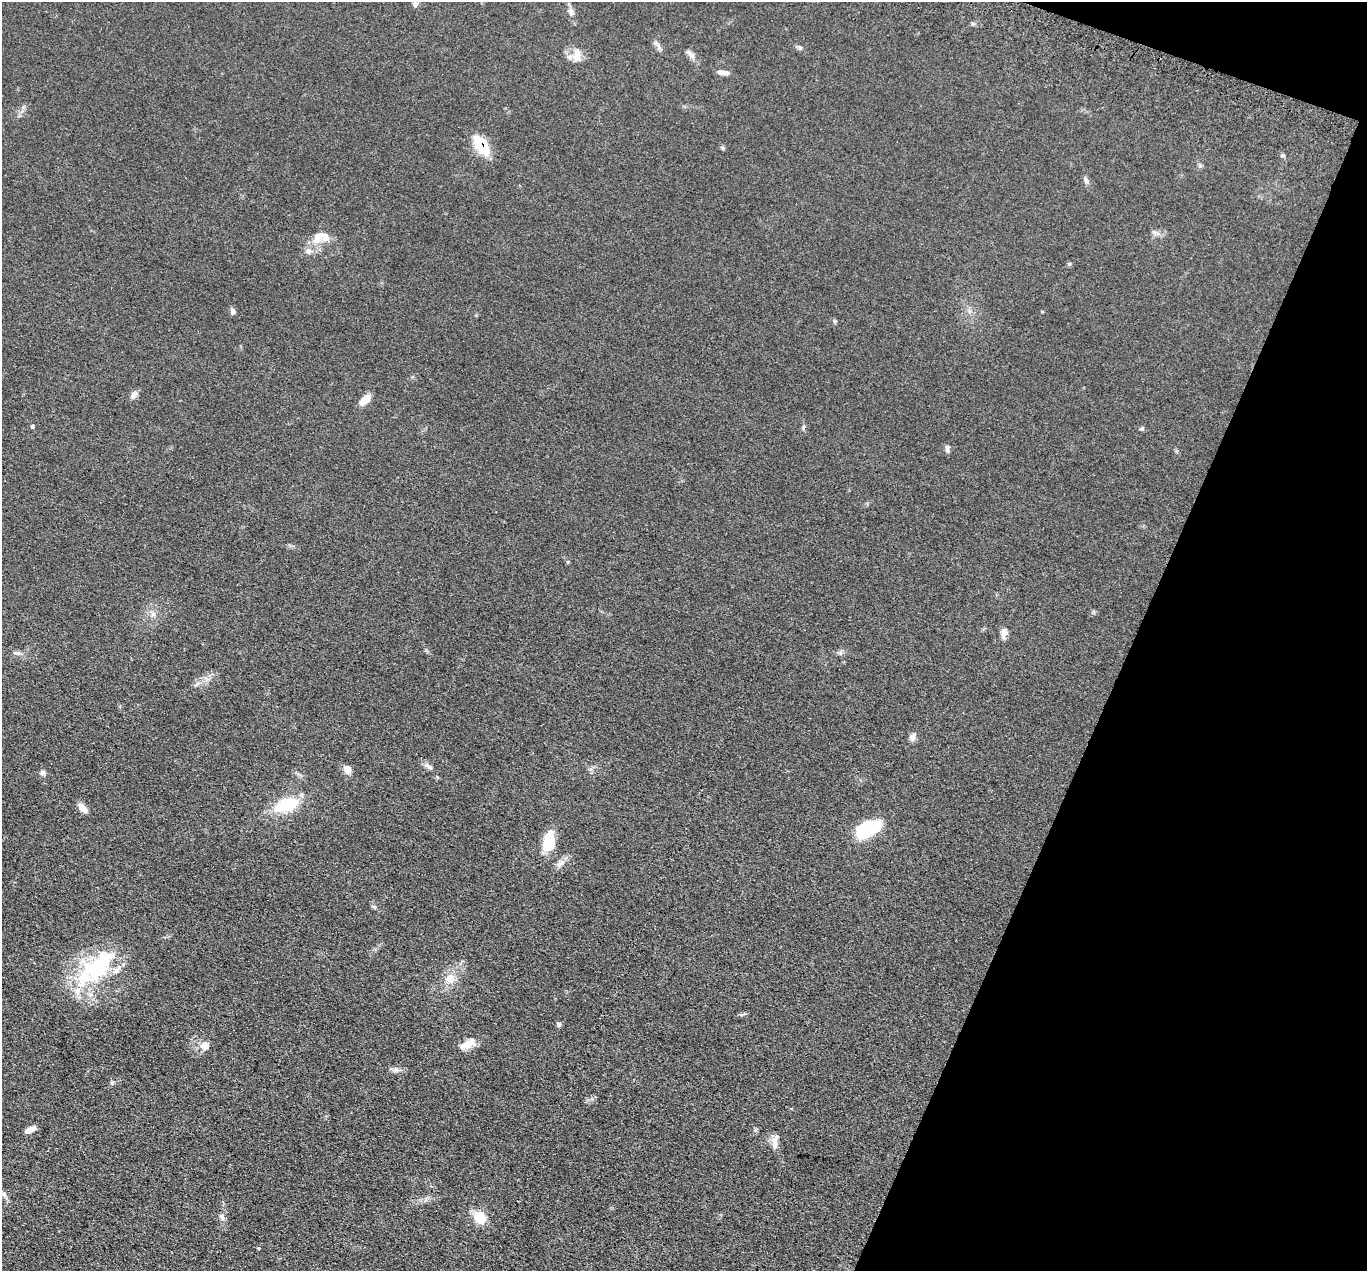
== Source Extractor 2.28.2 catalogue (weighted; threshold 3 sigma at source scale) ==
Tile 8 of 4 x 4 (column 4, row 2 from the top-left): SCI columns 4122-5486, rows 2878-4146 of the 5516 x 5626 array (HDU 1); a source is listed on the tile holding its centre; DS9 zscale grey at full resolution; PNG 1369 x 1273 px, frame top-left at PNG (2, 2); no overlay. Shown black and unused: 18% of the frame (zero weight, under 3 of 5 exposures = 4% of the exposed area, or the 3 px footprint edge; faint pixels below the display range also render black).
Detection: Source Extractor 2.28.2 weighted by HDU 2 'WHT'; one run over the whole footprint, this tile lists its part. Background 0.0393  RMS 0.0042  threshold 0.0189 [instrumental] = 3 sigma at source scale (4.5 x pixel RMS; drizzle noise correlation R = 1.50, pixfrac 1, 0.05/0.05 arcsec/px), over >= 5 px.
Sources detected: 46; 2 inside a brighter object's white glare — not listed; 4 inside a brighter listed object's ellipse — not listed separately; the other 40 listed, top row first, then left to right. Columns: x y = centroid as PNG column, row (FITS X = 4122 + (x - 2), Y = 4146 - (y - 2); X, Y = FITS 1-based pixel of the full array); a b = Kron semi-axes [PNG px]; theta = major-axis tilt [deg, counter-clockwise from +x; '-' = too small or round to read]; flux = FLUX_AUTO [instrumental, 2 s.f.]
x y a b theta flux
415 4 7 7 - 1.3
571 12 9 6 -77 1.7
658 47 9 4 -81 1.1
800 48 6 4 72 0.55
690 54 16 5 -42 1.8
577 56 19 10 89 4.1
723 72 14 5 -6 2.1
481 145 20 10 -56 16
1086 180 10 5 -71 1.1
317 238 21 11 64 5.4
233 311 8 6 -75 1.2
133 395 10 7 62 1.9
365 400 13 7 48 4.5
32 426 4 4 - 0.52
1142 429 6 4 0 0.58
947 449 9 5 -84 1.4
1004 633 12 7 83 2.5
17 653 13 4 -15 1.2
197 684 9 3 45 0.8
912 737 10 7 80 1.7
429 767 14 5 -26 1.5
347 769 9 7 -61 2.8
43 773 8 7 - 1.2
286 805 31 13 19 17
82 808 13 7 -48 3.1
868 829 26 13 30 22
549 841 19 9 82 14
561 863 14 7 41 2.2
374 907 7 4 -52 0.72
102 963 50 23 55 29
450 978 13 11 27 4.7
559 1024 5 5 - 1.1
468 1044 20 10 35 4.3
205 1046 11 10 - 3.2
396 1070 8 7 - 1.3
30 1129 13 5 27 2.7
775 1145 15 8 -83 2.7
4 1194 8 5 -70 1.1
222 1217 9 6 -59 1.3
480 1217 12 9 -55 10
Overlapping masked pixels (flux is a lower limit): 1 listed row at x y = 481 145
Unlisted compact peaks at least as high as the median listed source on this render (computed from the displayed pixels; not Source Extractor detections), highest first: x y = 112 1083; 835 321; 1069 264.